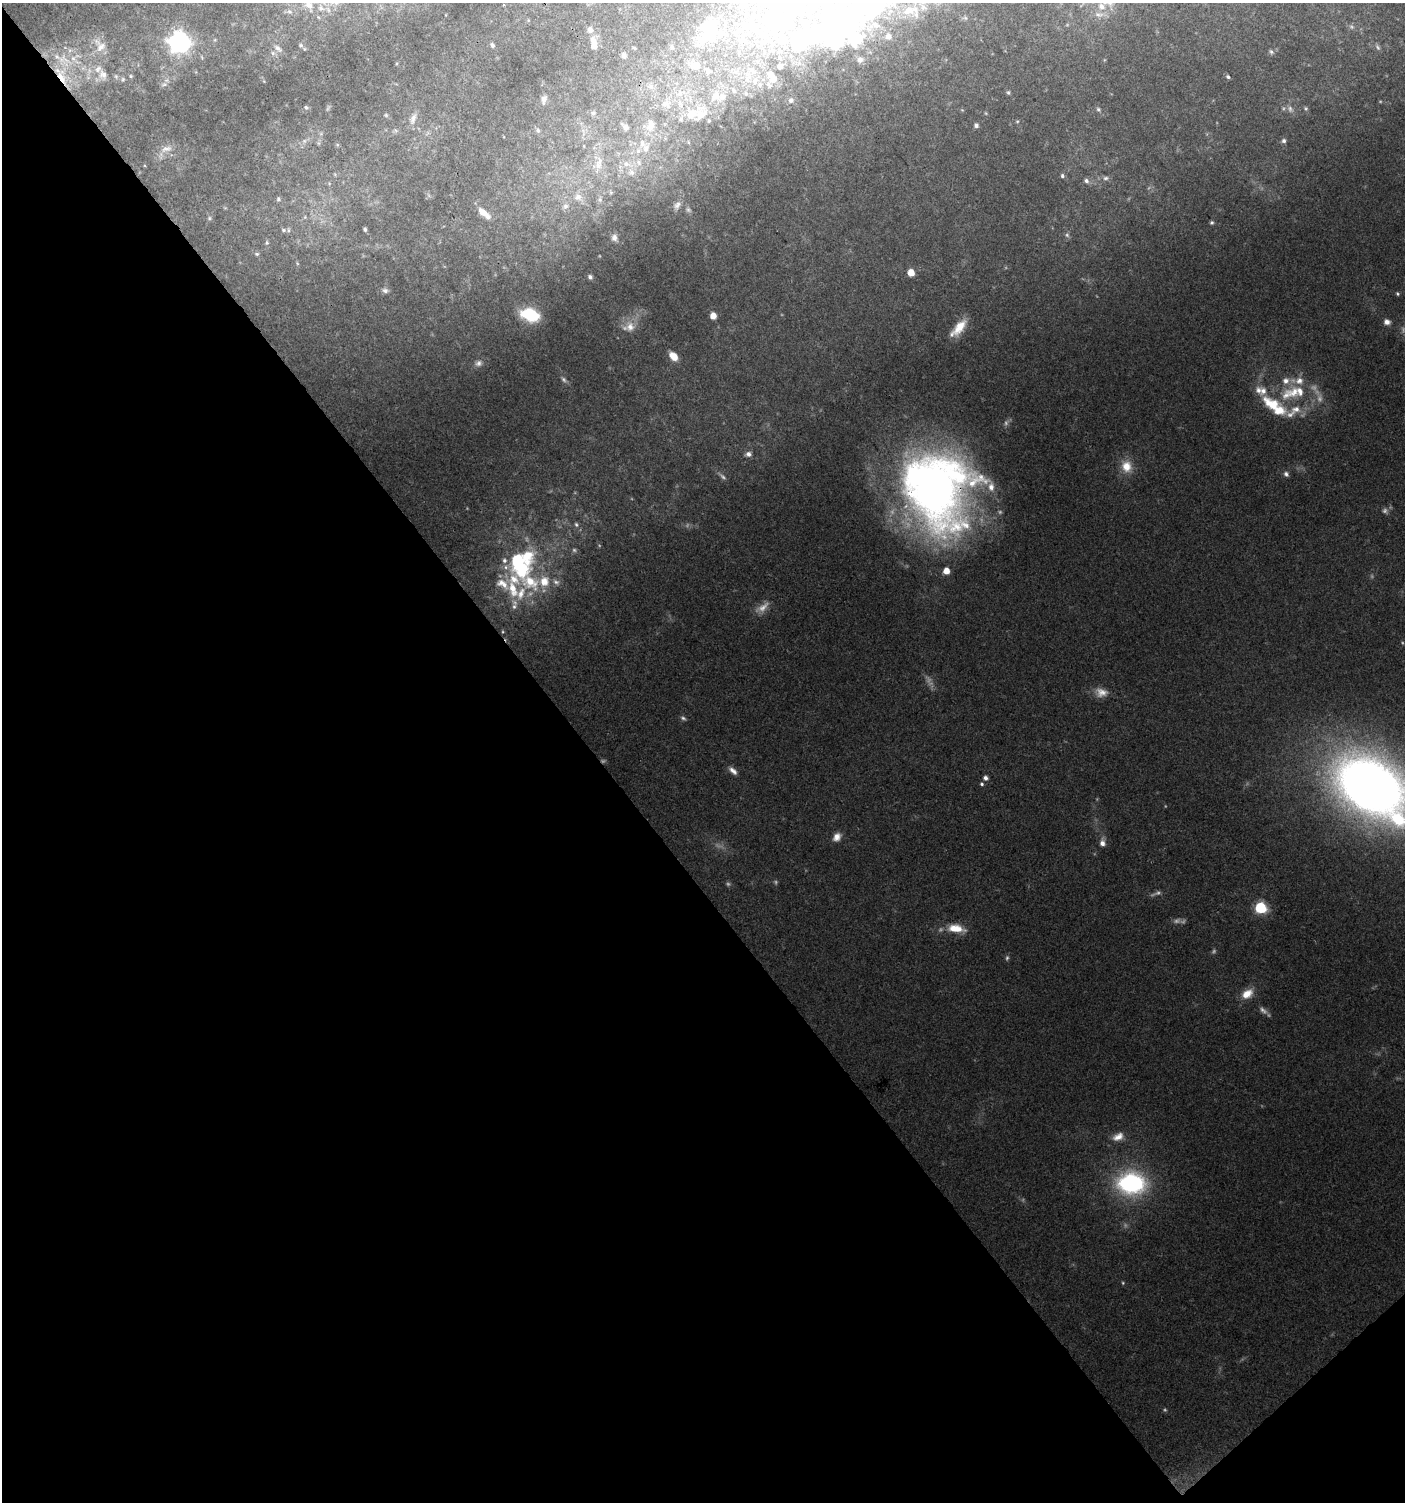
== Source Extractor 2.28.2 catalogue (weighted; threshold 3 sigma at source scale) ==
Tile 14 of 4 x 4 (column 2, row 4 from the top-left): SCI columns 1547-2949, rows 7-1506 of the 5961 x 6004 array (HDU 1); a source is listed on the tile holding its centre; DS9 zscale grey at full resolution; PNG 1407 x 1504 px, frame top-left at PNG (2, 3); no overlay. Shown black and unused: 43% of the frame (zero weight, under 3 of 4 exposures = <1% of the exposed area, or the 3 px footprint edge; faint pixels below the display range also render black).
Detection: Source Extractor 2.28.2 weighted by HDU 2 'WHT'; one run over the whole footprint, this tile lists its part. Background 0.075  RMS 0.0049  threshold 0.0221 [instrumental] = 3 sigma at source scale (4.5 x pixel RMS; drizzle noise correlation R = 1.50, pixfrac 1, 0.0396/0.0396 arcsec/px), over >= 5 px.
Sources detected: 191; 27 too faint to see at this stretch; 9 inside a brighter object's white glare — not listed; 33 inside a brighter listed object's ellipse — not listed separately; the other 122 listed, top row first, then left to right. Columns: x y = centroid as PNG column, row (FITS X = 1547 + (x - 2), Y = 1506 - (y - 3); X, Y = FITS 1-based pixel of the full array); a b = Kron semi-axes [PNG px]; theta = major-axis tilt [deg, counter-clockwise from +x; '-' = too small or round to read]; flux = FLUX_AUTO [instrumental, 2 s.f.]
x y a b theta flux
309 5 15 9 -54 5.3
1101 6 10 8 -30 3.6
321 8 10 7 -43 2.8
909 10 16 9 19 4
289 12 8 7 - 1.6
1098 14 14 7 -3 2.9
772 19 65 47 -19 130
708 29 34 31 -59 37
590 30 7 6 - 2.3
888 36 4 4 - 1.9
180 42 8 8 - 330
594 44 13 6 -83 5.6
100 45 23 14 -53 7.7
301 45 7 5 -22 1.1
492 45 6 4 -63 1.1
672 47 7 7 - 1.5
1378 47 9 5 -54 1.2
277 48 13 7 -44 2.7
634 48 5 4 - 0.49
1271 52 7 5 -45 1.1
624 56 6 5 - 1.6
64 59 21 14 -26 12
860 60 7 7 - 2.5
695 65 19 13 -30 10
751 70 17 10 -43 8
771 74 11 9 -52 5.8
103 75 18 12 -69 6
116 76 8 6 -69 1.2
131 76 6 5 - 0.76
61 77 24 10 -67 13
1228 77 6 5 - 1
123 79 7 5 90 1.1
164 84 9 6 28 1.6
760 84 9 7 -90 2.5
651 86 9 8 - 2.5
734 91 9 6 -60 2
1008 92 6 5 - 0.82
680 93 10 7 68 3.1
746 93 8 6 -70 1.5
722 97 13 11 3 5.4
544 100 10 6 80 2.5
791 100 8 7 - 2.2
665 104 13 10 -14 4.8
306 107 6 4 -29 0.97
1306 108 6 5 - 0.83
1098 109 7 6 - 1.1
1290 109 9 7 -82 2.1
593 113 8 6 31 1.6
701 114 27 18 67 11
386 115 5 5 - 0.75
413 119 17 7 73 3.3
681 119 6 5 - 0.91
1017 121 5 3 - 0.57
650 125 15 9 74 6.2
976 125 6 6 - 1.4
625 127 14 7 -45 3.1
538 130 6 6 - 1.3
304 141 6 6 - 1.4
1284 141 6 6 - 1.4
319 143 6 4 71 0.83
642 143 12 8 89 3.4
337 145 6 4 72 0.66
584 146 5 3 - 0.39
166 149 18 8 14 4.4
599 163 20 9 73 5.6
626 164 8 8 - 2.5
631 172 9 6 -15 1.8
1062 176 5 5 - 1.2
1106 178 8 6 3 1.3
1086 181 6 6 - 1.5
578 197 12 10 -2 3.6
278 199 7 6 - 1.2
677 205 12 8 53 2.3
565 206 9 7 61 2.1
483 212 12 7 -37 5
305 217 6 4 48 0.68
209 218 6 5 - 0.84
1212 223 5 4 - 0.93
365 229 4 3 - 0.9
283 230 8 6 -3 1.4
1067 235 6 6 - 1.1
614 238 9 7 -70 2.2
267 243 7 5 90 0.88
257 254 6 5 - 0.82
911 273 5 5 - 7.2
590 277 6 5 - 1.5
385 291 8 6 -21 1.6
1397 294 5 4 - 0.72
530 315 17 11 -18 29
713 316 5 5 - 5.8
1387 322 8 6 -17 2.5
630 327 15 14 - 6.3
959 328 24 10 48 9.8
674 356 9 6 -48 7
478 363 11 8 14 2.6
564 380 9 6 -41 1.4
1294 392 24 18 26 16
1272 404 30 16 -29 18
748 454 7 6 - 2.1
1126 466 16 14 -75 9.2
1286 474 8 6 -54 1.7
937 490 75 63 -70 380
576 524 7 5 -59 1.2
519 564 36 23 -62 50
946 571 6 5 - 6.7
556 582 11 7 -38 2.1
502 584 23 13 -30 8.1
514 606 11 7 64 2.5
503 632 5 4 - 0.55
683 718 8 5 -34 1.2
733 771 12 6 -44 2.9
985 778 5 5 - 2
982 784 5 5 - 0.94
1371 787 53 34 -37 750
837 837 11 8 57 3.8
1102 843 9 7 -82 3.1
1261 908 6 6 - 57
956 928 23 10 -10 10
1247 994 15 10 34 7.4
1118 1137 16 10 25 5.4
1131 1183 28 22 -2 74
1123 1283 4 4 - 0.54
Overlapping masked pixels (flux is a lower limit): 2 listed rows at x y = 61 77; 937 490
Isophote crosses this tile's border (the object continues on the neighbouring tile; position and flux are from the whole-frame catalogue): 2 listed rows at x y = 309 5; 1371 787